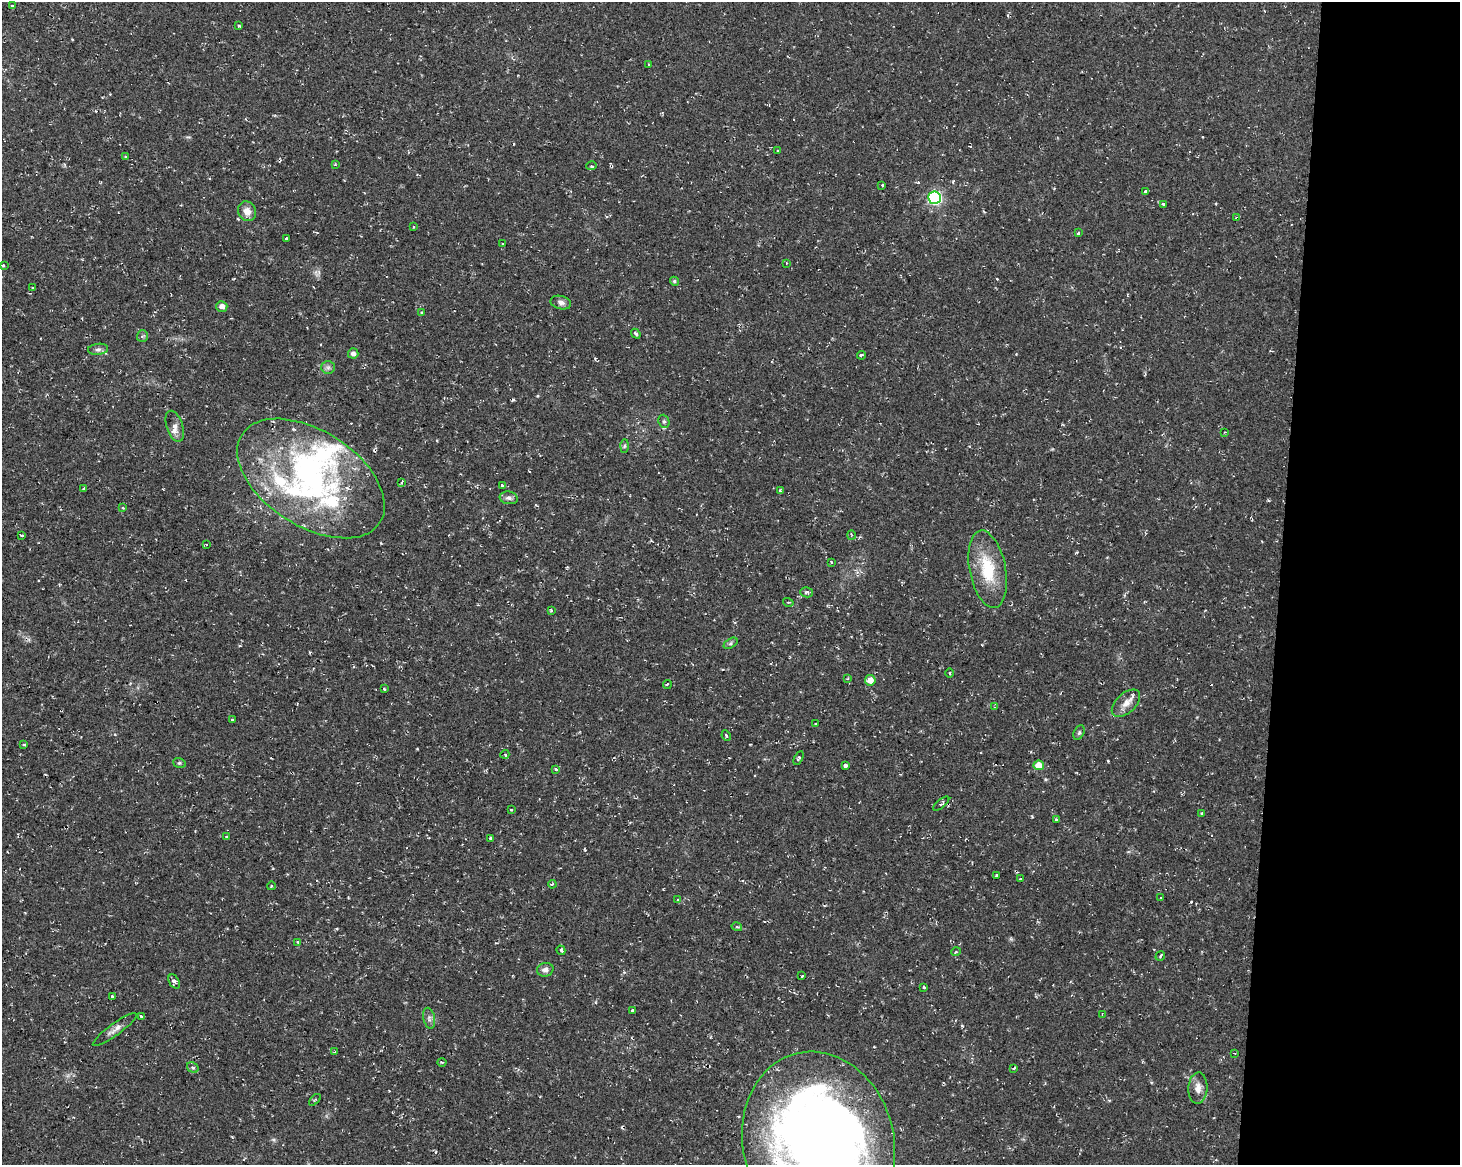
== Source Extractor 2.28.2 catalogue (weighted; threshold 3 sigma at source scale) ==
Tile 9 of 3 x 4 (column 3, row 3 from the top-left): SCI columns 3200-4657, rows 1163-2325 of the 4882 x 4662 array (HDU 1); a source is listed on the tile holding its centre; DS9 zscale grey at full resolution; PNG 1462 x 1167 px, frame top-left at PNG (2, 2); each listed source drawn as its Kron ellipse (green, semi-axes under 4 px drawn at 4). Shown black and unused: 12% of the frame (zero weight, under 2 of 3 exposures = <1% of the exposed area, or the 3 px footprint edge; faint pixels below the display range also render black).
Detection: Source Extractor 2.28.2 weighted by HDU 2 'WHT'; one run over the whole footprint, this tile lists its part. Background 0.0261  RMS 0.0038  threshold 0.0172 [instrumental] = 3 sigma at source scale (4.5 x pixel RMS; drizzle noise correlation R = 1.50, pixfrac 1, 0.0396/0.0396 arcsec/px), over >= 5 px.
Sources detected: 123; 3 inside a brighter object's white glare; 11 cosmic-ray / hot-pixel residue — neither listed nor drawn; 6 inside a brighter listed object's ellipse — not listed separately; the other 103 listed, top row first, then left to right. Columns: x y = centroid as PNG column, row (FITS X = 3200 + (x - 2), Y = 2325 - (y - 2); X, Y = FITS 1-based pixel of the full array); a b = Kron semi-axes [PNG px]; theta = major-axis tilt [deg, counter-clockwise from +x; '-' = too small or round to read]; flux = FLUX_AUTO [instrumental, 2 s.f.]
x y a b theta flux
12 6 3 3 - 0.65
239 25 4 2 - 0.37
649 65 2 2 - 0.34
777 151 3 3 - 2.1
125 157 3 3 - 0.6
335 165 3 3 - 0.75
591 166 5 3 - 0.46
882 185 3 3 - 1.6
1146 191 4 3 - 1.3
934 198 6 6 - 71
1163 204 3 3 - 0.96
247 211 10 9 - 3.3
1237 218 4 3 - 1.2
413 227 3 2 - 0.49
1078 233 3 3 - 0.76
286 239 3 3 - 1.5
503 243 3 2 - 0.35
786 263 4 2 - 0.25
3 265 4 3 - 0.45
674 281 5 4 - 0.69
33 288 3 2 - 0.56
561 302 10 6 -13 1.7
222 306 5 5 - 2
422 312 3 2 - 0.58
636 334 5 3 - 0.67
142 336 6 5 - 0.72
98 349 10 5 6 1.3
353 353 5 5 - 1.5
861 355 4 3 - 2.1
328 367 7 6 - 1.1
664 421 7 5 -69 0.71
175 426 16 8 -72 2.4
1225 432 3 2 - 0.29
624 446 6 4 89 0.61
311 478 82 47 -33 98
402 482 4 3 - 1.2
502 486 4 3 - 1.3
84 489 3 3 - 0.62
780 490 4 3 - 0.35
509 498 9 6 -9 1.3
123 508 3 3 - 0.6
22 535 3 2 - 0.31
851 535 5 3 - 0.35
206 544 4 2 - 0.29
831 562 3 3 - 0.52
988 569 39 18 -79 17
807 592 6 5 - 0.79
788 602 5 3 - 0.39
551 611 3 3 - 0.53
731 643 7 4 33 0.81
950 673 5 3 - 0.34
848 678 3 3 - 0.31
870 680 5 5 - 3.7
667 684 4 2 - 0.46
384 689 3 3 - 0.52
1126 703 17 9 43 3.4
995 707 4 3 - 0.43
232 719 4 3 - 0.69
815 724 4 3 - 0.31
1079 733 8 5 63 0.72
726 735 5 3 - 0.59
24 745 3 3 - 0.63
505 754 4 3 - 0.55
799 758 7 4 63 0.54
179 763 6 5 - 0.6
1039 765 5 5 - 6.2
845 766 4 4 - 1.3
556 769 3 3 - 0.84
941 804 10 4 40 0.71
511 810 3 3 - 0.83
1202 813 4 3 - 0.65
1056 820 3 3 - 0.67
226 837 3 3 - 0.6
491 838 3 3 - 3.2
997 875 3 3 - 1.2
1021 879 3 3 - 1.5
552 884 4 3 - 0.51
271 886 4 2 - 0.35
1161 898 3 2 - 0.51
678 900 3 3 - 0.71
737 927 5 3 - 0.46
298 942 4 3 - 0.39
561 950 5 3 - 0.57
956 952 5 3 - 0.38
1160 956 5 2 - 0.44
545 970 8 6 13 1.7
802 976 3 3 - 2.6
174 982 8 5 -58 1.6
924 987 3 3 - 0.66
112 996 3 3 - 2.1
633 1011 4 3 - 9.8
1102 1014 3 3 - 0.3
142 1017 4 3 - 2.7
429 1018 10 5 -78 1.3
115 1030 27 6 36 2.5
335 1052 4 3 - 0.52
1234 1053 3 2 - 0.33
442 1062 4 3 - 0.38
193 1067 6 4 -31 0.74
1014 1068 3 3 - 1.1
1198 1088 15 9 87 3.3
315 1100 7 2 45 0.36
818 1143 92 75 -76 390
Overlapping masked pixels (flux is a lower limit): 2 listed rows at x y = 1237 218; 818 1143
Isophote crosses this tile's border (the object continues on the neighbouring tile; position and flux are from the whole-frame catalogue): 1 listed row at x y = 818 1143